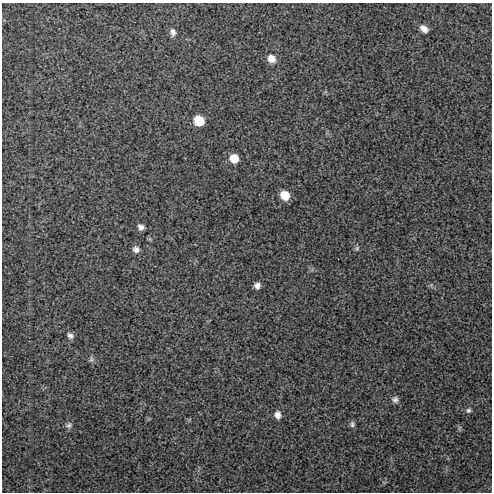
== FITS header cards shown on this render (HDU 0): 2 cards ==
NAXIS1  =                  490 / Axis length
NAXIS2  =                  490 / Axis length

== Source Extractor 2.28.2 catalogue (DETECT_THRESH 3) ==
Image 490 x 490 px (HDU 0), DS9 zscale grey, 1 PNG px = 1 image px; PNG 494 x 494 px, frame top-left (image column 1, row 490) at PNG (2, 3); no overlay
Background 68.8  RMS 2.1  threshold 6.43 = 3 sigma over >= 5 px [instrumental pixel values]
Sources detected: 19; all 19 listed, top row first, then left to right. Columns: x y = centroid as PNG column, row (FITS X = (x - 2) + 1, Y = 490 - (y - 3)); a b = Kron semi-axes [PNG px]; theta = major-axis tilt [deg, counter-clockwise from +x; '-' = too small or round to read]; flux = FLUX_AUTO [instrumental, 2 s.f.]
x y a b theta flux
424 29 10 7 -39 900
173 32 10 7 -74 600
271 59 9 8 - 1100
199 121 8 7 - 3500
234 158 8 8 - 1900
285 195 8 8 - 2300
141 227 7 6 - 570
150 239 7 4 -72 180
357 248 6 6 - 260
136 249 8 7 - 630
257 286 7 6 - 640
70 335 8 6 -46 490
91 359 8 6 80 340
395 400 8 7 - 480
468 410 7 6 - 330
277 415 9 8 - 780
352 424 9 6 -84 350
69 425 9 7 26 440
459 428 7 4 71 230